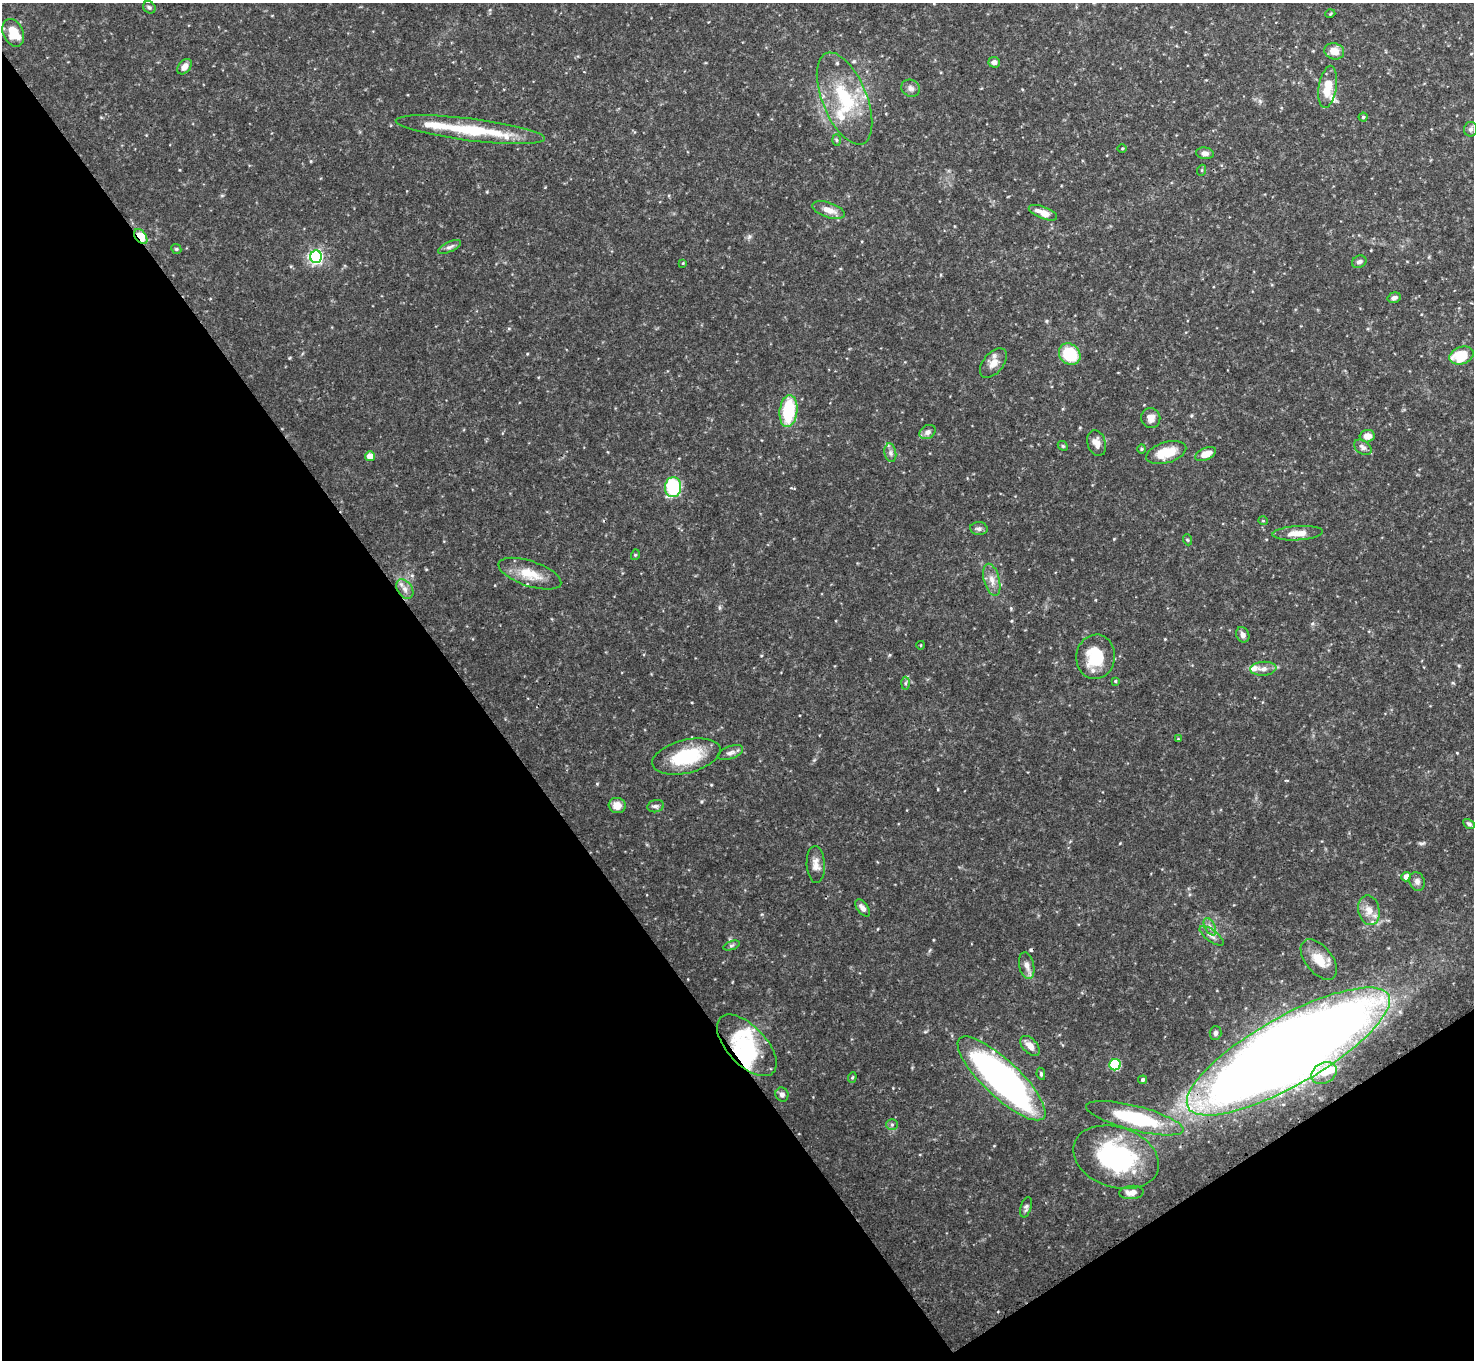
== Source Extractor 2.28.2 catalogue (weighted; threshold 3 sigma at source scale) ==
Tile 14 of 4 x 4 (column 2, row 4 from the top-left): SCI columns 1480-2951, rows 168-1525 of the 5904 x 5905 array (HDU 1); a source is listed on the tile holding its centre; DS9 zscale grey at full resolution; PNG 1476 x 1362 px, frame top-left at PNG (2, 3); each listed source drawn as its Kron ellipse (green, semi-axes under 4 px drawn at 4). Shown black and unused: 36% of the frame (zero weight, under 3 of 4 exposures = <1% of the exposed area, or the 3 px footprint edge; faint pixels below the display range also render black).
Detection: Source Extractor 2.28.2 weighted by HDU 2 'WHT'; one run over the whole footprint, this tile lists its part. Background 0.132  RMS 0.0051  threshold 0.0231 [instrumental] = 3 sigma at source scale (4.5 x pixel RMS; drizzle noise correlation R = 1.50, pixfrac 1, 0.05/0.05 arcsec/px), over >= 5 px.
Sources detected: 96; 1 inside a brighter object's white glare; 1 cosmic-ray / hot-pixel residue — neither listed nor drawn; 7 inside a brighter listed object's ellipse — not listed separately; the other 87 listed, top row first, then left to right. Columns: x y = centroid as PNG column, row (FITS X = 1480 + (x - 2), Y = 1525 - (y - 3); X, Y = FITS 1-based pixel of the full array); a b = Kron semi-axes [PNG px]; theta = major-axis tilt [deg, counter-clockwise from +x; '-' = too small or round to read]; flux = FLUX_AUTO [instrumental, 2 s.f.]
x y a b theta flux
149 7 6 5 - 1.1
1330 14 5 3 - 0.43
13 33 14 10 -65 13
1334 51 10 8 -16 5.5
994 62 6 5 - 2
185 67 9 6 48 3
1328 87 21 9 81 11
911 88 9 8 - 2.3
845 98 49 22 -68 33
1363 117 4 4 - 0.75
1470 129 7 6 - 1.5
470 130 75 11 -7 32
836 140 6 4 -88 0.64
1122 149 4 3 - 0.48
1205 153 9 6 -8 2.4
1202 170 5 3 - 0.62
828 210 17 7 -19 5.1
1043 213 15 6 -21 5.5
141 237 8 5 -54 16
449 247 12 5 24 1.6
176 249 5 4 - 0.68
316 257 6 6 - 100
1359 262 7 6 - 1.6
683 263 3 2 - 0.39
1394 298 7 5 16 1.5
1070 354 12 10 -44 22
1462 356 13 8 20 15
993 363 17 10 51 4.8
788 411 16 9 83 26
1151 418 10 9 - 3.6
928 432 8 6 31 2.1
1367 436 7 6 - 4.4
1097 443 13 9 -72 3.8
1063 446 6 4 -44 0.6
1363 447 10 6 -37 1.9
1142 449 4 4 - 0.61
890 453 9 6 -80 1.7
1166 453 21 10 17 12
1206 454 11 6 23 5.8
370 456 5 4 - 6.9
673 487 10 8 85 35
1263 521 5 3 - 0.4
979 529 9 6 -5 1.6
1298 533 25 7 3 6.3
1188 540 6 3 -69 0.57
635 555 5 3 - 0.51
530 574 33 12 -19 11
992 580 16 7 -75 4.1
405 589 11 7 -54 2.6
1243 635 8 6 -61 2.2
921 645 4 3 - 0.38
1096 657 22 19 81 20
1263 669 13 7 4 3.2
1115 681 3 3 - 0.53
905 683 6 4 88 0.85
1178 739 4 3 - 0.42
730 753 13 6 20 2.2
686 756 35 16 14 29
617 805 8 7 - 5.2
656 806 8 6 13 1.4
1469 824 6 4 -28 1
816 864 18 9 -86 4
1406 877 5 4 - 3.9
1417 881 9 7 -67 2
862 908 10 5 -54 2.2
1369 910 15 10 -78 5.4
1210 927 9 5 -63 1.8
1212 936 14 6 -37 2.4
731 946 8 3 19 0.88
1319 959 24 13 -51 9.7
1027 966 13 7 -78 3.2
1215 1033 7 6 - 1.6
747 1045 38 19 -46 34
1030 1046 12 7 -46 4.6
1288 1051 115 34 30 1200
1115 1065 6 5 - 39
1324 1073 14 10 29 5.2
1041 1074 6 4 -81 0.87
852 1077 5 4 - 0.63
1001 1078 58 18 -43 200
1143 1080 4 4 - 1.1
782 1094 7 6 - 1.8
1135 1118 50 12 -14 40
892 1125 6 5 - 0.92
1116 1157 44 30 -19 64
1131 1192 12 6 4 4
1026 1207 10 5 75 1.4
Overlapping masked pixels (flux is a lower limit): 3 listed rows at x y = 141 237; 747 1045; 1288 1051